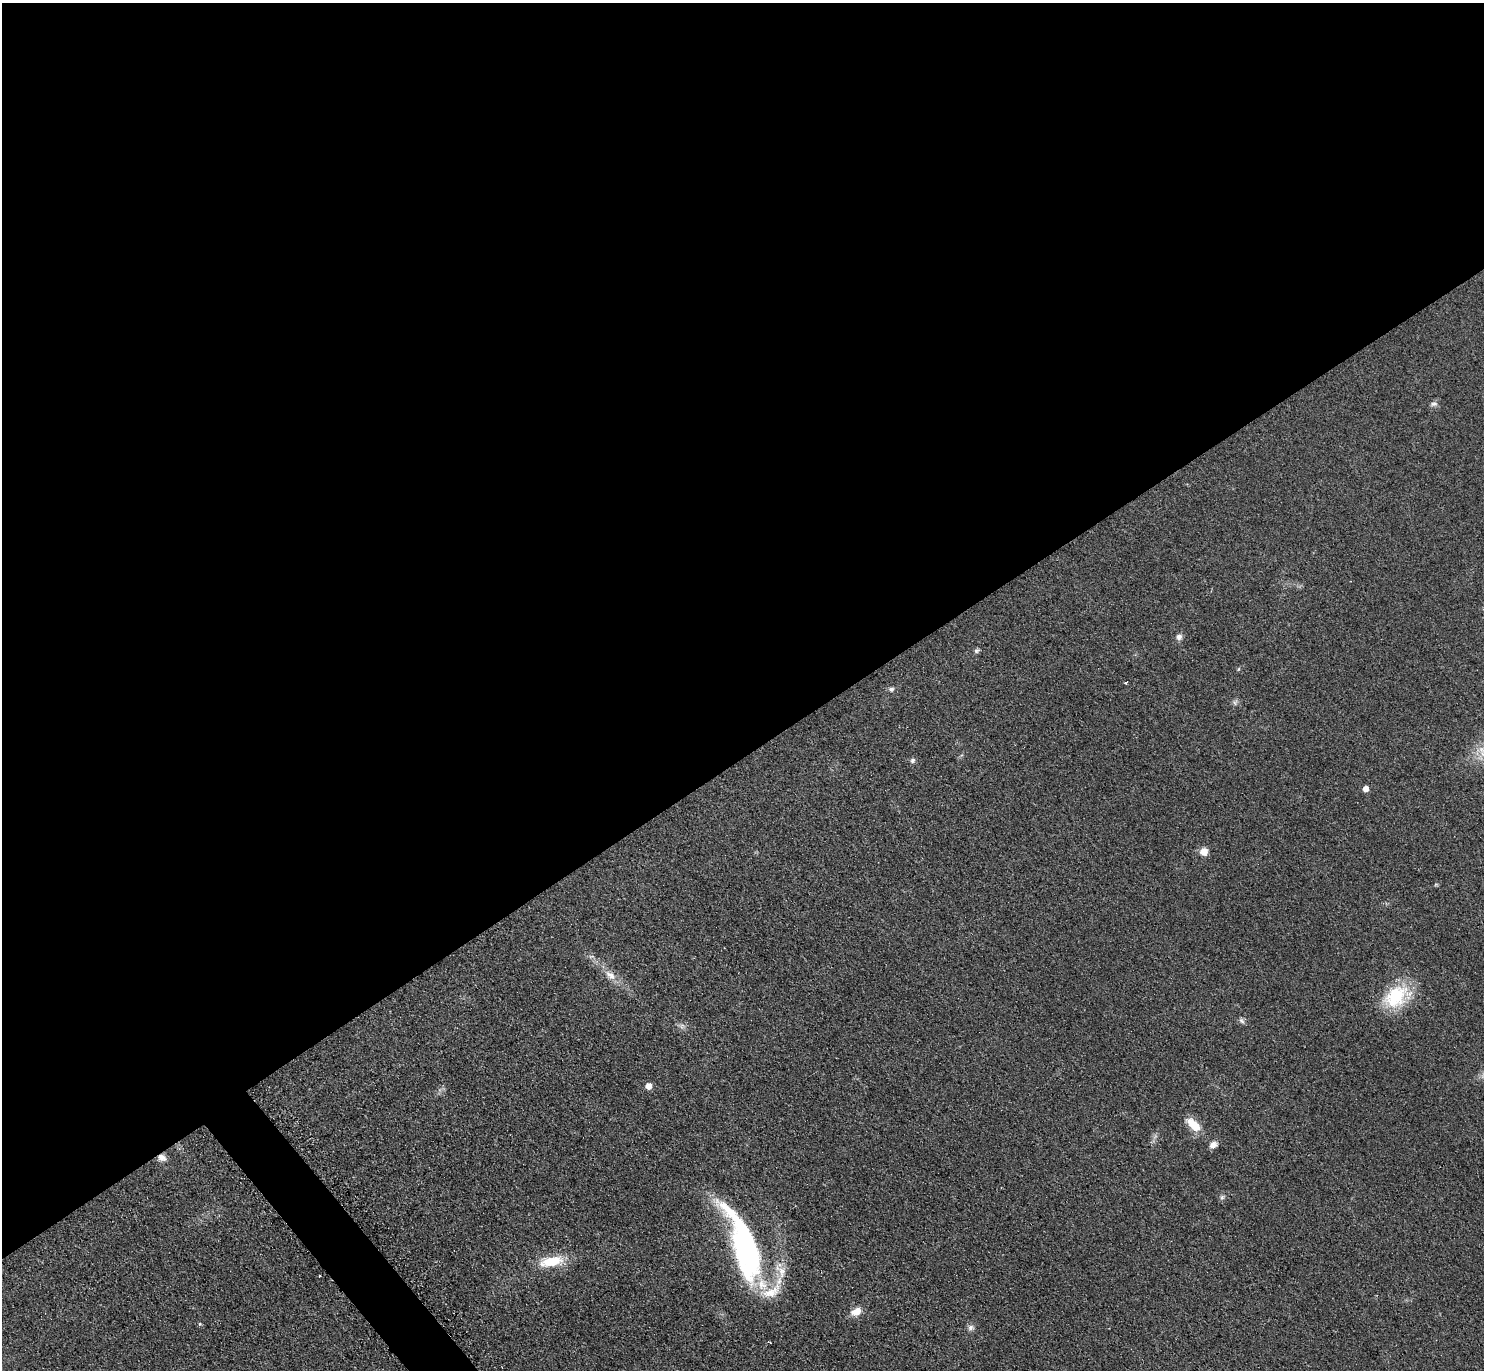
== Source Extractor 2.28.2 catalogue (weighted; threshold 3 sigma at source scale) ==
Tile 2 of 4 x 4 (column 2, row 1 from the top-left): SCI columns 1489-2970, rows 4264-5631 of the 5950 x 5938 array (HDU 1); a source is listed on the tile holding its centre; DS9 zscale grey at full resolution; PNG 1486 x 1372 px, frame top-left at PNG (2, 3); no overlay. Shown black and unused: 56% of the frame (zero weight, under 2 of 3 exposures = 2% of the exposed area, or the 3 px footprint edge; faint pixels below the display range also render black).
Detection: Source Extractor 2.28.2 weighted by HDU 2 'WHT'; one run over the whole footprint, this tile lists its part. Background 0.0961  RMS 0.012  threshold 0.0518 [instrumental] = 3 sigma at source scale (4.5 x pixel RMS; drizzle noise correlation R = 1.50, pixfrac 1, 0.05/0.05 arcsec/px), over >= 5 px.
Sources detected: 30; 2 inside a brighter object's white glare — not listed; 2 inside a brighter listed object's ellipse — not listed separately; the other 26 listed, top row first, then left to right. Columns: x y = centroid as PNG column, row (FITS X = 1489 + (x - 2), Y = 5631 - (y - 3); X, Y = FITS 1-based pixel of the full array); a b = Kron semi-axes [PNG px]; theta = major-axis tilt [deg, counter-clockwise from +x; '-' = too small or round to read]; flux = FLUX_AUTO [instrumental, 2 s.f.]
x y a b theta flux
1434 404 10 6 16 3.7
1179 637 7 7 - 4.5
977 651 8 6 31 2.6
1126 682 3 3 - 3.3
891 689 7 7 - 3.3
1235 703 8 5 66 2.7
912 760 8 6 47 2.8
1366 788 5 5 - 10
1204 851 9 9 - 9.4
610 975 18 9 -41 12
1396 996 37 25 30 60
1241 1021 9 6 -49 3.1
682 1026 8 6 47 3.6
649 1086 5 5 - 13
1194 1125 19 10 -44 20
1213 1145 11 7 35 5.9
162 1157 11 8 -24 6.9
1222 1197 6 6 - 2.5
746 1253 75 25 -74 190
551 1261 29 11 12 34
781 1271 24 11 -53 16
319 1276 3 2 - 1.6
856 1311 14 9 24 11
200 1324 5 5 - 1.3
970 1327 8 7 - 4.1
769 1342 5 2 - 1.3
Overlapping masked pixels (flux is a lower limit): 1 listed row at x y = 162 1157